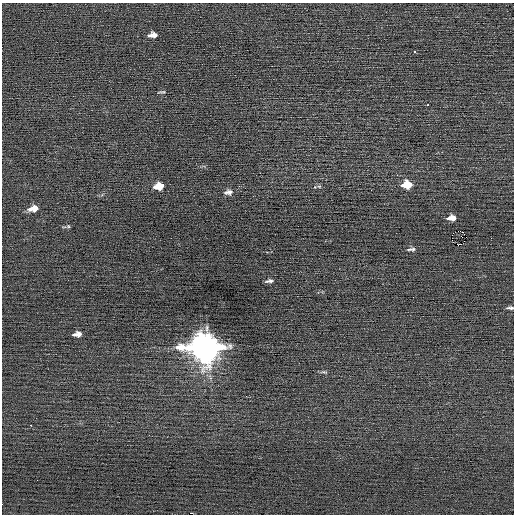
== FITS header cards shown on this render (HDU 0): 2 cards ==
NAXIS1  =                  512 / Axis length
NAXIS2  =                  512 / Axis length

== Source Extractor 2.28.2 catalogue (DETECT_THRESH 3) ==
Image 512 x 512 px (HDU 0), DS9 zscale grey, 1 PNG px = 1 image px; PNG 516 x 516 px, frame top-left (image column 1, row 512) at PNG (2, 3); no overlay
Background 0.0288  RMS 0.72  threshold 2.15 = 3 sigma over >= 5 px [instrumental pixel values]
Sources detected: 24; all 24 listed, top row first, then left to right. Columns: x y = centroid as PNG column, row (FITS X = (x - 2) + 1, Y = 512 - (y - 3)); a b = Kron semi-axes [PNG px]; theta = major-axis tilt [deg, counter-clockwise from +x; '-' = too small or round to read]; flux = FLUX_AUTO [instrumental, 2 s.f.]
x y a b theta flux
153 35 9 5 7 310
415 51 3 3 - 120
162 92 12 3 6 74
427 105 3 2 - 67
407 185 10 7 2 1000
159 186 10 7 7 730
319 186 6 3 -18 68
371 190 2 2 - 35
228 192 12 7 9 220
35 208 8 6 89 270
31 209 10 6 18 260
452 218 10 5 3 340
68 226 5 4 - 56
458 231 3 2 - 4000
491 238 3 2 - 61
452 241 3 2 - 46
460 244 5 2 - 260
411 249 11 4 5 130
269 281 7 3 5 120
510 308 9 4 -1 110
77 334 8 5 8 280
205 347 13 10 -1 82000
324 372 10 4 -4 83
31 425 2 2 - 440
At the frame edge (FLAGS 8, measured only in part): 1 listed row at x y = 510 308